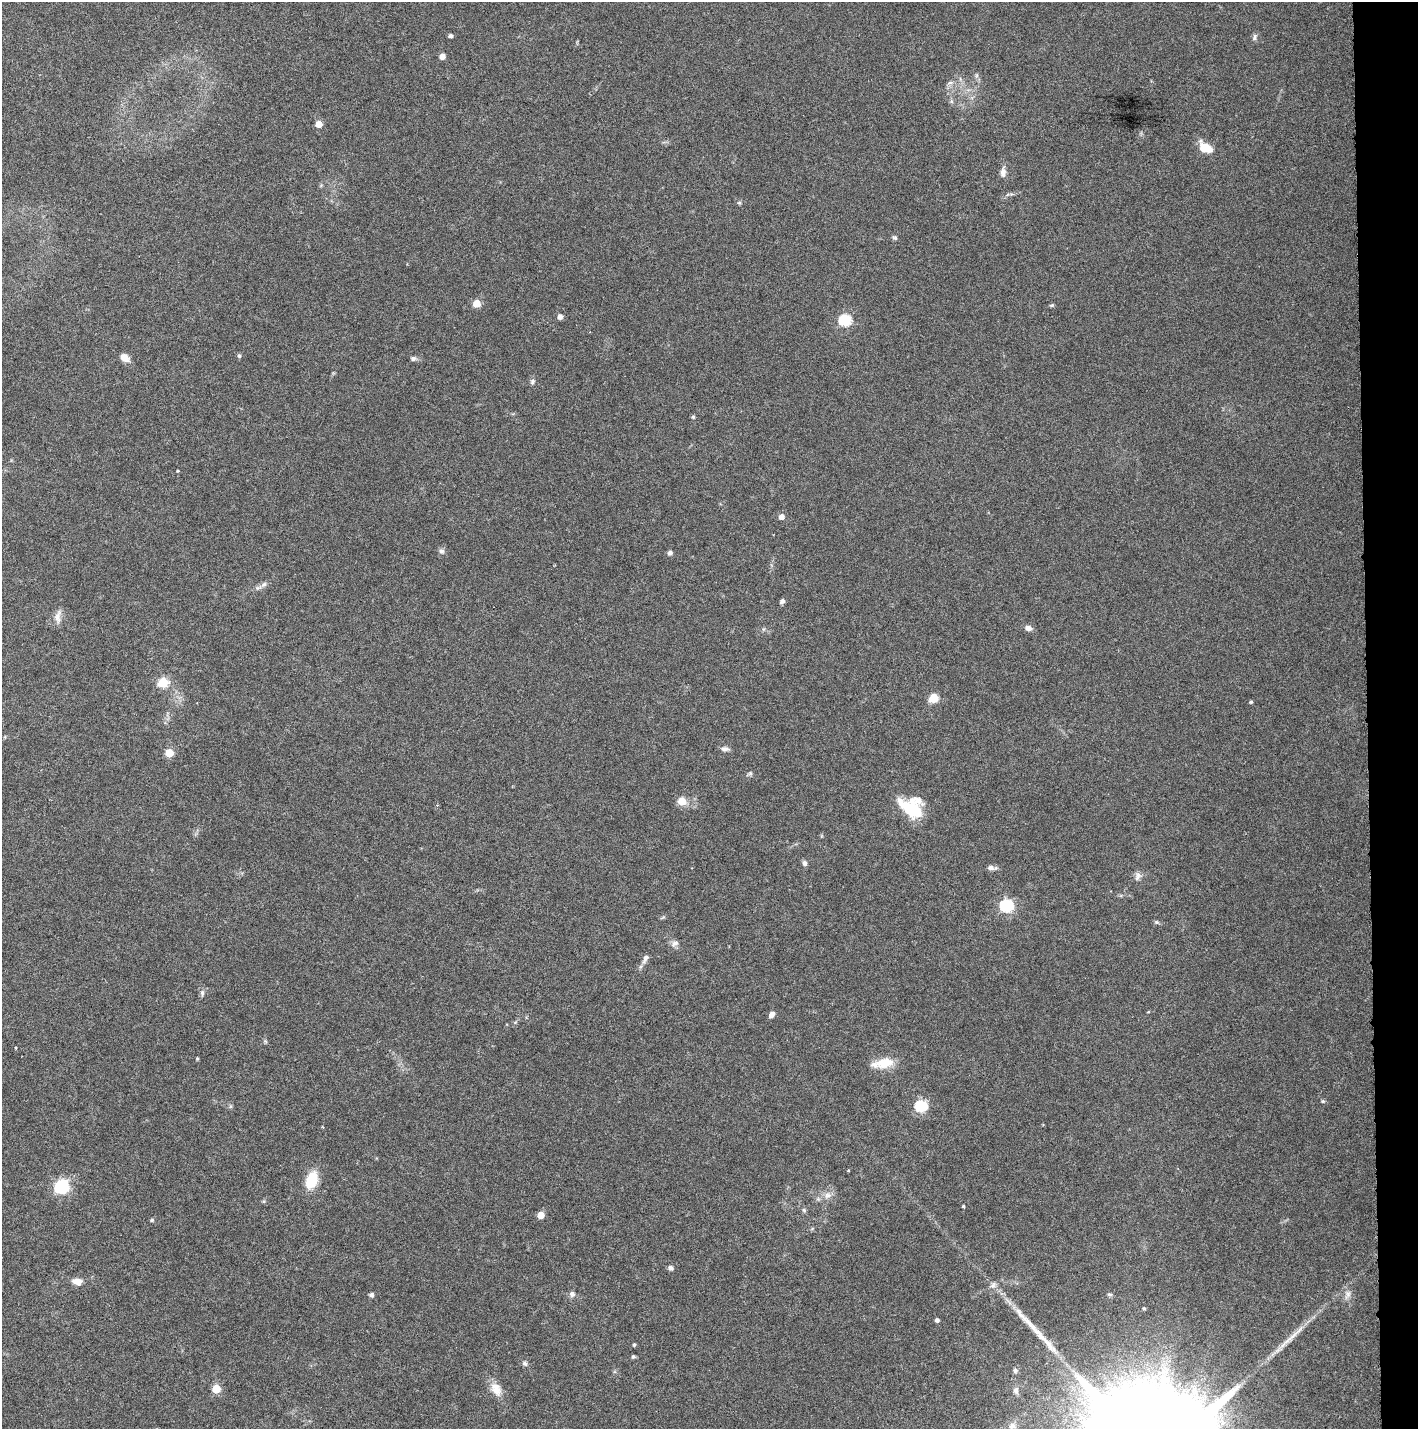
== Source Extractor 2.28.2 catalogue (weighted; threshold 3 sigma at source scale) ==
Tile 6 of 3 x 3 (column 3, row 2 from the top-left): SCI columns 2981-4396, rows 1429-2855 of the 4545 x 4293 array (HDU 1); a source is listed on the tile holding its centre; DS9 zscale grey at full resolution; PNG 1420 x 1431 px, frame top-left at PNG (2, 2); no overlay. Shown black and unused: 4% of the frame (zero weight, under 3 of 6 exposures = <1% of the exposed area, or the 3 px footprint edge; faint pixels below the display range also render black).
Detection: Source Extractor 2.28.2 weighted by HDU 2 'WHT'; one run over the whole footprint, this tile lists its part. Background 0.0301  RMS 0.0024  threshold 0.00996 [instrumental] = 3 sigma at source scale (4.09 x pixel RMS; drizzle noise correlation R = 1.36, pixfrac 0.8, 0.0396/0.0396 arcsec/px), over >= 5 px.
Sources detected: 77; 2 long thin detections or spike segments (spike, bleed or trail) — not listed; the other 75 listed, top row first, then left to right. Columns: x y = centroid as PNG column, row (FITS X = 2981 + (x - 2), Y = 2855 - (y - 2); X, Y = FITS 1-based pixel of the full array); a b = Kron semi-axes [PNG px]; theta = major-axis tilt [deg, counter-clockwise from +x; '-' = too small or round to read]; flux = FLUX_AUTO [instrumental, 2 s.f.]
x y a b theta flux
450 36 4 4 - 0.64
1254 37 10 6 72 0.65
442 56 4 4 - 2
977 75 6 4 -90 0.41
950 83 8 6 20 0.66
319 124 5 5 - 3
1206 148 16 9 -31 4.1
1003 172 11 7 87 1.2
739 203 6 4 0 0.32
895 238 6 5 - 0.43
477 303 5 5 - 5.2
1052 305 6 4 15 0.36
560 317 4 4 - 1.3
845 320 6 6 - 24
239 356 6 5 - 0.38
125 358 10 7 -37 2
413 358 7 5 5 0.61
532 382 7 6 - 0.52
693 417 5 4 - 0.42
178 471 4 3 - 0.21
781 517 5 5 - 1.3
441 551 8 7 - 0.7
670 553 5 5 - 0.79
264 584 9 7 43 0.89
782 601 7 5 54 0.68
58 617 19 8 86 1.6
1028 628 8 6 -9 1.2
163 682 5 5 - 14
934 698 5 5 - 10
1251 702 4 4 - 0.29
725 749 11 6 -1 0.79
169 753 5 5 - 5.9
750 773 7 5 29 0.41
682 801 5 5 - 5.1
911 807 27 20 -30 9.7
805 863 7 6 - 0.64
991 868 11 6 -6 0.88
1138 876 12 8 77 1
1007 906 6 6 - 36
1156 922 7 5 -26 0.4
675 944 12 7 27 0.96
645 959 15 6 64 1.1
202 993 10 5 85 0.64
1148 1012 5 3 - 0.17
771 1015 7 5 56 1.3
265 1041 6 4 -45 0.33
197 1059 4 3 - 0.26
883 1063 25 10 9 5.2
1323 1101 6 4 -20 0.31
921 1106 6 6 - 24
848 1171 4 2 - 0.19
312 1180 21 13 69 5.6
62 1186 6 6 - 42
828 1195 11 9 38 1.5
963 1206 3 3 - 0.3
804 1210 6 5 - 0.39
541 1215 5 5 - 3.4
152 1220 5 4 - 0.34
670 1268 5 5 - 0.91
77 1281 11 7 -10 1.9
993 1285 10 7 53 0.93
572 1294 8 7 - 0.8
1110 1294 7 5 -14 0.42
371 1295 5 5 - 0.65
1348 1295 12 7 66 1.2
1144 1308 4 3 - 0.3
937 1320 4 4 - 0.65
634 1345 4 4 - 0.29
633 1357 5 5 - 0.35
525 1363 7 6 - 0.58
1015 1370 8 6 90 0.55
216 1389 5 5 - 7
496 1389 20 12 -61 2.9
1016 1390 9 7 -87 0.95
1012 1426 11 9 19 1.3